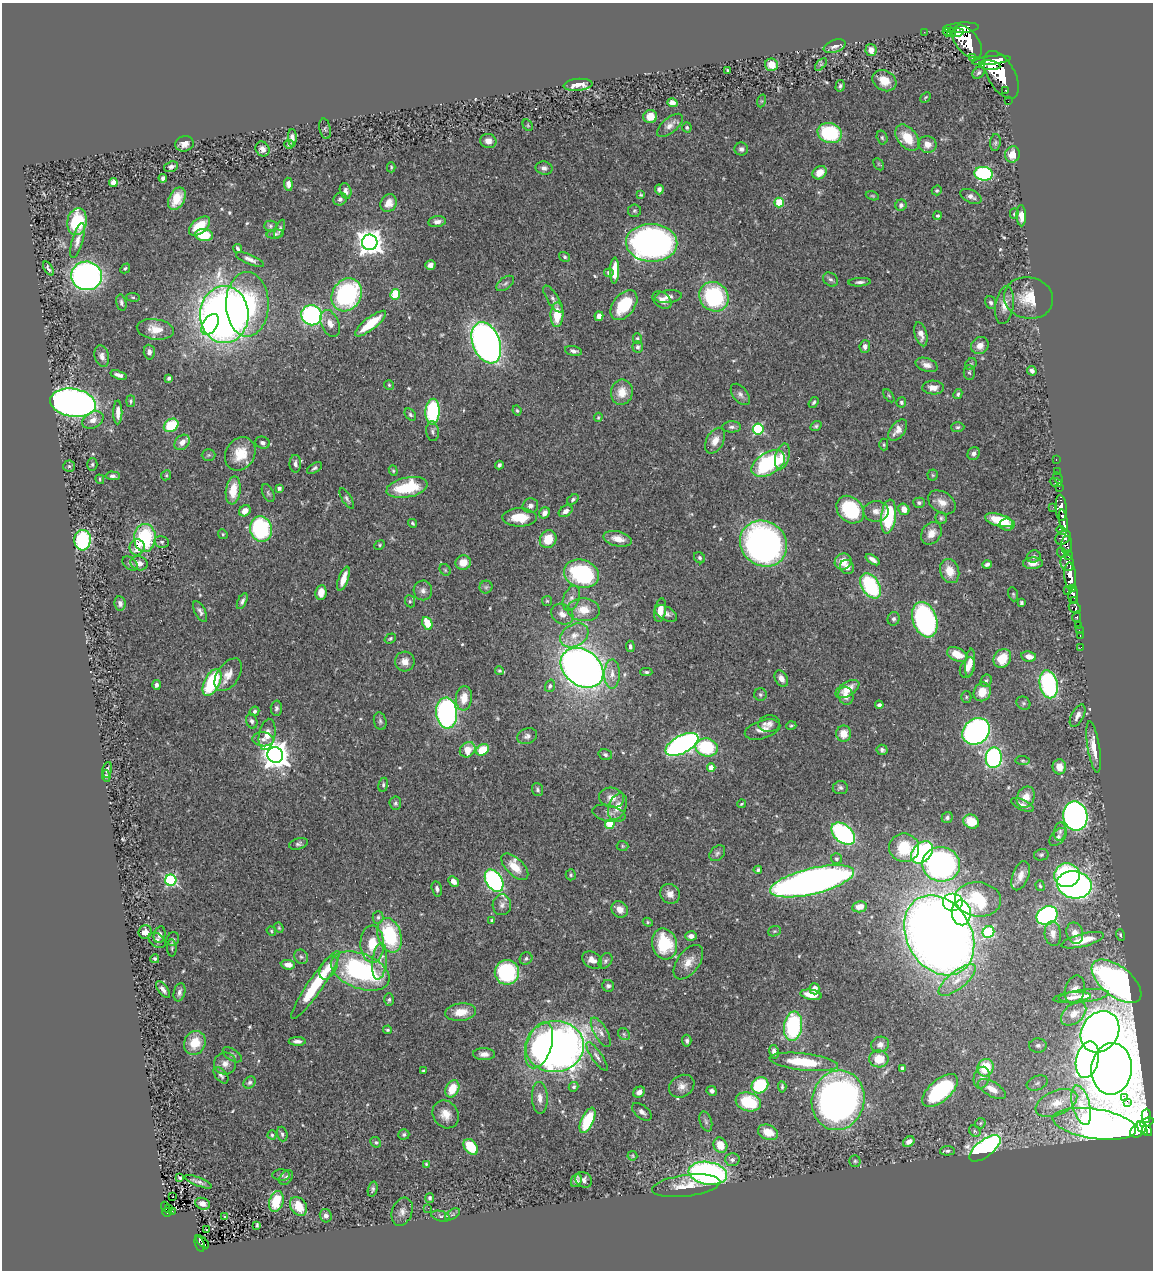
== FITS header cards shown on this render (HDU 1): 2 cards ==
NAXIS1  =                 1151
NAXIS2  =                 1268

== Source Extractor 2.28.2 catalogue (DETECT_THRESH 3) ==
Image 1151 x 1268 px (HDU 1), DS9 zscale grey, 1 PNG px = 1 image px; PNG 1155 x 1272 px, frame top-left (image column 1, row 1268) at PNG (2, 3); each listed source drawn as its Kron ellipse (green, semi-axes under 4 px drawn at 4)
Background 0.606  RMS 0.029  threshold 0.0869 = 3 sigma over >= 5 px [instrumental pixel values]
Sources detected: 545; of the 545, the 500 brightest by FLUX_AUTO listed and drawn (45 fainter detections omitted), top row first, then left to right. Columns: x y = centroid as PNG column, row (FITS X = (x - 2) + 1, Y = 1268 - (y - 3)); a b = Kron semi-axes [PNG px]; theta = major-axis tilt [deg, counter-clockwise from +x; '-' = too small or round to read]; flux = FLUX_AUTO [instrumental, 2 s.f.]
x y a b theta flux
961 28 18 5 4 1700
924 32 2 2 - 5.6
947 32 4 2 - 150
951 32 4 3 - 260
957 33 6 4 16 480
967 42 19 11 -50 3100
834 46 11 6 20 9.3
871 50 6 5 - 16
972 57 3 3 - 65
992 60 19 3 7 1200
821 64 7 4 48 2.9
771 65 6 6 - 21
990 65 11 5 -6 970
728 70 3 3 - 3.8
979 73 7 5 44 4
1001 75 26 13 -61 4500
884 81 12 10 -29 36
578 85 14 6 5 21
840 86 6 4 74 3.9
1006 90 3 3 - 39
926 97 6 3 45 2.3
761 101 6 4 71 3.1
1008 101 2 2 - 5.5
672 103 5 4 - 11
650 117 7 6 - 22
528 125 6 4 -61 2.3
670 125 15 7 40 12
687 127 5 4 - 3.1
325 129 10 5 -78 3.3
830 133 12 10 -16 150
882 137 7 5 -74 3.7
292 138 9 4 -90 7.9
907 138 15 9 -51 45
488 141 8 7 - 14
995 143 8 5 83 3.8
184 144 9 7 15 13
289 144 5 4 - 3.7
927 144 9 8 - 17
262 149 8 6 -54 8.8
741 149 6 6 - 6.2
1012 154 8 7 - 26
879 164 6 4 -59 2.5
171 167 7 5 20 5.7
391 167 5 4 - 2.7
544 168 8 6 -12 7.3
820 173 7 6 - 21
984 174 9 7 -7 260
163 178 4 3 - 5.1
113 182 4 4 - 24
288 184 6 4 -83 9
659 189 5 4 - 5.6
937 190 5 4 - 3
346 191 8 5 -74 8.6
641 195 4 3 - 2.5
872 196 7 4 -19 2.6
971 196 11 6 -25 8.6
177 199 12 7 63 31
340 199 7 6 - 6.3
779 202 5 4 - 85
389 203 9 8 - 18
901 205 6 5 - 5.7
634 211 6 6 - 3.9
1014 214 5 4 - 2.7
938 216 4 4 - 2.8
1021 216 10 5 -88 15
77 222 13 9 80 110
437 222 9 5 9 9.8
199 226 12 7 38 41
270 226 6 5 - 3.6
280 229 10 4 69 4.5
275 234 8 4 4 4
204 235 9 6 -5 62
78 240 18 5 74 12
370 242 8 7 - 2100
652 243 26 19 -3 800
238 249 4 3 - 4.1
565 257 6 4 -34 3
250 259 15 5 -22 9.1
430 265 5 5 - 8.9
48 268 8 3 -57 4.8
125 268 5 4 - 2.8
615 270 13 4 89 31
609 273 4 4 - 6.7
87 276 15 14 - 790
830 279 8 6 -41 5.5
860 282 11 4 3 5.5
505 283 10 5 37 5.8
395 294 5 5 - 59
347 295 17 14 58 310
133 297 7 3 -8 2.5
668 297 13 6 7 10
714 297 15 14 - 190
1029 298 25 20 -13 54
553 299 15 5 -57 8.4
662 300 10 7 -38 15
121 303 8 5 -76 5
991 303 6 5 - 4.4
247 304 32 21 -90 200
624 305 17 10 52 82
1004 305 19 9 81 20
224 315 28 24 -90 1700
312 315 10 10 - 320
557 315 12 6 89 50
599 316 5 4 - 11
330 323 14 9 -66 17
210 324 11 7 57 92
370 324 19 6 38 68
155 329 18 10 -8 28
921 334 12 6 -75 13
637 338 5 4 - 2.9
486 343 21 13 -69 1100
865 346 6 5 - 8.5
980 346 9 8 - 16
638 347 6 5 - 4.9
573 351 9 5 -10 5.7
149 352 7 5 -88 7
102 356 11 7 -75 9.9
971 364 6 5 - 3.3
927 365 11 6 -18 11
1032 371 5 4 - 6.7
969 372 7 5 -88 3.7
119 375 8 4 -17 7.7
169 378 4 3 - 4.7
389 385 5 5 - 2.7
933 388 11 7 -2 16
622 392 12 11 - 28
740 394 12 7 -52 9
958 394 5 4 - 3.8
889 396 7 3 -54 2.6
131 401 5 4 - 3.9
814 402 6 4 55 3.5
901 402 5 5 - 4.3
73 403 23 14 -9 1400
517 411 5 3 - 2.6
118 412 12 4 89 13
433 412 13 7 87 190
410 415 7 5 -51 3.8
598 417 5 3 - 2.4
93 420 11 8 29 14
171 425 8 6 35 75
816 426 6 4 38 3.4
732 427 9 5 0 6.1
958 427 7 5 2 3.7
758 429 5 5 - 190
898 430 12 7 51 15
432 431 10 6 -83 5.8
715 441 14 8 61 18
182 442 8 6 44 17
263 443 7 6 - 6.1
884 445 6 4 -89 2.9
240 454 18 14 57 47
974 454 7 6 - 6.7
209 455 7 5 1 3.7
782 456 13 7 75 25
1056 460 3 2 - 13
768 463 18 11 31 220
92 464 6 5 - 3.5
295 464 9 6 90 8.3
499 465 4 3 - 4.9
69 466 5 5 - 3.2
314 468 8 4 34 4.5
393 471 5 4 - 2.7
1057 471 2 2 - 5.2
166 475 5 4 - 2.7
933 475 5 5 - 2.6
113 476 7 4 -5 5.1
1058 478 6 2 -65 13
100 479 5 4 - 2.5
1056 483 6 3 -22 76
407 487 21 10 12 100
279 488 4 4 - 6.9
1059 488 2 2 - 9
233 491 14 7 82 41
268 493 9 5 -64 4.4
347 499 11 4 -59 5.2
573 499 6 4 37 4.4
942 502 15 10 -33 19
919 503 6 5 - 4.1
530 506 8 7 - 8.4
1053 507 2 2 - 2.3
1061 508 13 5 -86 1400
904 509 6 5 - 17
850 510 15 12 -45 120
245 511 6 5 - 15
566 511 7 5 32 9.8
876 511 12 10 -1 15
544 513 6 5 - 12
520 517 17 9 0 44
888 517 17 7 83 140
941 518 6 5 - 3.8
999 520 14 6 -15 63
1063 521 11 4 -80 970
412 523 5 3 - 2.7
1007 525 7 6 - 14
261 529 13 11 -74 190
1062 530 5 3 - 270
931 533 12 9 55 20
223 534 5 4 - 2.8
1063 537 8 6 39 610
145 538 14 11 88 160
548 539 9 8 - 42
618 539 14 7 -13 23
83 540 10 8 85 180
162 542 7 5 -14 4.6
763 544 24 22 -37 870
380 545 5 4 - 2.5
1067 545 9 5 87 440
137 547 8 7 - 24
1062 552 5 3 - 130
1068 555 5 3 - 280
1034 557 7 6 - 5.9
700 558 6 5 - 3.7
873 560 8 3 -34 8.1
843 561 9 7 38 26
139 563 9 7 -16 12
463 563 7 7 - 25
1033 563 10 6 3 12
1067 563 8 6 -71 760
130 564 9 5 -38 4.6
987 564 5 3 - 5.3
847 567 7 7 - 11
445 570 6 5 - 3
950 571 12 9 -71 30
582 574 18 14 -17 240
1070 576 13 5 -87 2000
343 579 12 5 71 22
871 586 14 9 -57 160
486 587 6 6 - 4.3
1073 588 3 3 - 290
423 590 10 9 - 9.4
1067 591 2 2 - 12
321 592 7 5 83 19
1013 594 7 4 -72 3
1073 594 9 4 85 770
571 598 13 8 70 11
1075 600 4 3 - 250
242 601 8 4 64 6.2
410 601 6 5 - 3.3
547 601 5 5 - 2.4
120 603 7 5 -80 7.1
1021 603 4 3 - 3.5
1075 608 6 5 - 230
584 610 16 11 -3 33
660 610 12 5 80 21
200 611 11 5 -61 7
666 613 12 6 -30 9.9
562 614 12 9 -38 14
1077 617 5 3 - 110
894 619 7 6 - 4.6
925 620 18 12 -70 410
427 623 6 5 - 44
1078 625 3 2 - 16
1079 630 2 2 - 5.6
574 635 15 11 31 24
1080 635 3 2 - 8.3
390 638 6 4 34 3.5
630 646 6 4 -83 5.7
1081 647 3 2 - 3.8
957 654 11 6 -24 35
1029 656 7 5 -9 14
1002 658 10 8 58 45
405 662 10 10 - 16
970 663 14 5 84 15
967 667 11 7 65 17
582 668 23 17 -38 1700
499 671 4 4 - 2.6
646 672 6 4 -1 3.4
612 674 14 8 88 17
228 675 18 11 55 23
781 678 8 6 -59 12
986 681 6 5 - 3.6
212 682 14 8 63 140
1049 684 14 9 -78 280
156 685 5 4 - 6.3
550 686 6 5 - 4.3
847 689 13 7 32 25
982 692 9 8 - 28
760 695 6 6 - 4.1
846 696 9 7 -74 15
966 697 5 5 - 2.6
464 698 12 8 83 29
1023 703 7 6 - 4.5
879 705 4 4 - 5.1
276 708 7 5 88 5.1
254 711 5 4 - 4.8
447 713 15 10 -86 470
1078 716 12 6 62 11
252 721 7 5 -70 6.1
380 721 9 6 -76 5.3
769 724 10 8 7 11
791 726 5 4 - 2.8
762 730 18 9 16 19
976 731 15 12 38 900
267 734 16 8 79 19
844 734 8 7 - 25
527 736 10 7 18 7.7
263 739 11 7 -6 9.6
682 744 18 9 28 660
707 747 11 9 -14 130
1094 747 26 6 -81 26
468 750 8 7 - 40
483 750 7 5 36 52
882 750 5 5 - 5
275 755 8 7 - 2600
605 755 7 5 -19 4.5
994 758 10 8 85 360
1023 761 7 4 -6 3.3
1059 767 7 6 - 19
711 768 4 4 - 32
107 770 8 4 78 5.2
106 776 6 4 -82 3.7
383 785 7 4 81 4
840 788 7 6 - 5.2
537 789 6 5 - 4.3
1026 797 11 8 66 23
612 798 12 10 -11 17
395 803 6 6 - 4.2
741 804 4 3 - 2.3
1022 805 12 5 -24 8.6
617 807 14 8 68 24
609 813 17 8 -13 12
1075 816 15 12 -79 830
947 817 6 5 - 4.9
971 822 8 6 -27 33
610 824 5 4 - 92
1060 831 9 6 82 6.4
843 834 13 9 -40 320
1058 837 11 6 46 7.8
298 844 9 5 16 5.3
622 846 6 5 - 2.8
904 848 15 14 - 76
922 852 13 9 46 290
717 853 9 6 46 5.3
1041 855 7 5 12 3.7
836 859 5 5 - 4.2
941 864 19 17 -10 560
515 867 17 8 -44 30
758 870 4 3 - 4
571 875 5 5 - 3.3
1067 875 13 12 - 240
1021 876 15 8 69 18
171 880 5 5 - 280
453 881 6 4 -45 10
494 881 12 8 -58 430
812 881 43 13 14 1700
1074 885 17 13 -10 930
1040 886 5 4 - 2.5
437 889 8 5 -75 6.5
670 894 10 9 - 16
978 899 23 17 -6 120
953 902 10 9 - 310
502 905 10 9 - 9.7
859 907 7 5 9 18
620 909 9 7 -46 16
961 913 12 9 -84 150
1047 916 11 9 32 500
378 917 6 5 - 4.2
492 920 4 4 - 3.3
648 922 5 4 - 2.5
279 928 5 3 - 2.3
271 931 5 4 - 2.3
774 931 6 5 - 3.1
145 932 7 6 - 14
988 932 6 5 - 170
1075 933 11 8 -76 18
1053 934 12 8 -85 14
160 935 8 5 76 7.7
390 935 18 11 -73 150
939 935 42 32 -59 3200
1120 935 6 4 -74 4.5
691 936 6 4 -4 10
173 939 7 6 - 3.9
157 940 9 6 -36 7
1083 940 22 6 14 49
372 944 18 12 -88 48
664 944 15 12 -76 110
172 948 8 5 -89 3.9
301 957 7 6 - 5.3
526 958 6 6 - 4.5
155 959 4 4 - 4
592 960 10 7 -31 14
605 961 8 6 58 5.3
379 962 18 7 84 18
688 962 20 11 54 24
288 965 7 5 -7 15
329 968 13 7 61 20
360 971 31 17 -21 340
507 972 12 12 - 190
957 980 23 8 39 31
1116 981 29 15 -39 660
315 985 41 7 55 130
608 986 6 6 - 5.2
814 989 5 5 - 16
163 990 10 4 -52 8.7
1075 990 14 10 75 19
179 992 9 5 76 7.2
811 995 11 5 -9 24
1084 996 25 6 6 18
1072 997 19 5 6 12
389 1000 6 5 - 3.9
461 1012 15 8 6 30
1074 1014 14 9 40 18
793 1026 15 9 82 180
388 1030 4 4 - 3
601 1032 16 6 -61 13
1100 1032 22 18 54 1100
624 1034 6 5 - 3.5
297 1041 8 4 -2 7.4
687 1041 6 4 -84 5.4
195 1043 12 10 62 39
880 1044 9 7 18 10
539 1045 24 12 72 160
1038 1045 9 7 -2 7.7
555 1047 29 25 5 1500
774 1052 7 4 -78 12
484 1054 11 6 -2 12
232 1055 11 5 -33 5.3
597 1056 17 5 -55 8.6
879 1059 10 8 -2 37
1087 1060 18 11 76 790
804 1062 34 8 -6 81
225 1064 11 11 - 14
902 1068 3 3 - 6.3
986 1068 9 8 - 60
1112 1069 26 20 85 1800
423 1071 3 3 - 2.6
221 1075 9 5 -50 6.3
982 1078 11 8 74 10
250 1082 7 5 44 4.3
1037 1083 11 7 20 9.3
760 1085 9 7 40 100
682 1086 13 10 32 15
574 1087 5 4 - 4.5
782 1087 6 3 -85 3.4
452 1089 9 6 63 45
992 1089 15 7 -30 21
940 1090 22 10 41 190
712 1091 5 4 - 7.3
639 1092 6 5 - 9.7
1125 1097 3 2 - 36
540 1098 16 8 -87 15
838 1100 30 26 75 830
748 1102 13 9 -18 99
1127 1102 2 2 - 4000
1056 1103 22 12 23 39
1081 1105 20 9 -75 23
642 1112 11 6 -40 9
446 1114 14 12 -56 23
1146 1116 7 4 89 230
588 1120 13 6 65 83
706 1121 10 6 -72 6
1147 1122 7 4 24 390
980 1123 6 4 47 2.7
1094 1124 42 15 -9 870
1142 1128 7 4 -60 600
1138 1130 9 6 44 670
975 1131 6 5 - 3.9
1147 1131 5 5 - 690
768 1132 10 7 -21 33
282 1134 7 5 -73 4.6
404 1134 5 5 - 3.9
272 1135 4 4 - 2.5
376 1142 6 5 - 3.4
909 1142 6 4 35 11
720 1145 8 6 -61 31
471 1147 9 6 -51 75
985 1148 18 8 38 690
947 1151 7 4 1 4.2
632 1156 5 5 - 2.3
732 1160 7 6 - 6.9
855 1161 5 5 - 3.5
426 1164 4 3 - 2.4
708 1173 19 11 -9 670
281 1175 9 6 0 5.1
180 1178 4 2 - 3.2
286 1178 8 5 51 7.2
583 1180 9 7 -32 6.9
576 1181 7 5 66 6.5
198 1182 15 3 -22 6.7
686 1186 34 10 7 33
373 1189 8 4 75 4.5
172 1197 2 2 - 3.4
430 1198 5 4 - 4.3
276 1202 10 7 74 65
202 1204 8 5 -20 10
299 1206 10 7 -55 40
165 1207 5 2 - 9.5
428 1208 3 2 - 3.2
169 1209 3 2 - 7.8
167 1212 4 3 - 32
172 1212 3 2 - 2.8
402 1212 14 10 70 13
453 1214 8 5 31 4.7
326 1216 7 6 - 7.8
441 1216 10 5 -15 5.4
225 1217 3 3 - 26
257 1225 4 3 - 2.3
206 1229 2 2 - 2.7
202 1242 8 2 -43 38
200 1244 8 4 -71 75
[45 fainter detections neither listed nor drawn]